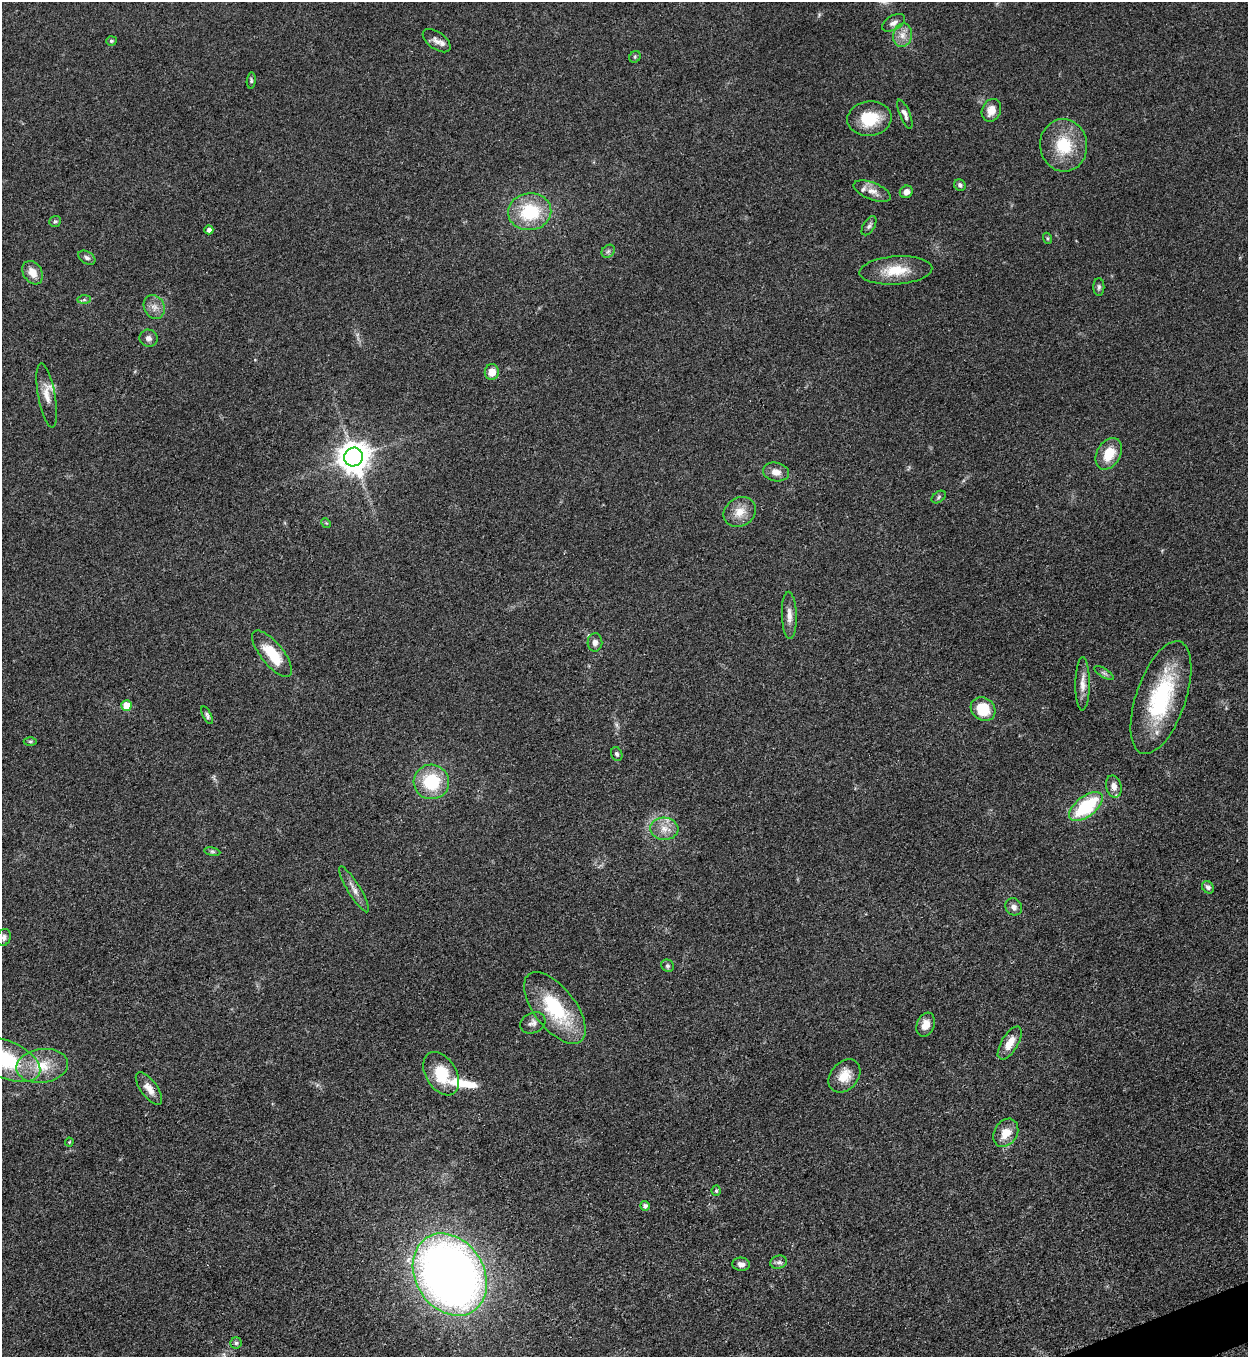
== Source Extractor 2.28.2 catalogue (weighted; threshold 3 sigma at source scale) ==
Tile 6 of 4 x 4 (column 2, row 2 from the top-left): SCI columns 1532-2777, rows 2722-4076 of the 5427 x 5440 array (HDU 1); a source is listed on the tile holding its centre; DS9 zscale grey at full resolution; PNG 1250 x 1359 px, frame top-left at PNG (2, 2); each listed source drawn as its Kron ellipse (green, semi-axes under 4 px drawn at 4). Shown black and unused: <1% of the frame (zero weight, under 3 of 5 exposures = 1% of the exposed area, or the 3 px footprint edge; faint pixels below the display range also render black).
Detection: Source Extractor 2.28.2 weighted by HDU 2 'WHT'; one run over the whole footprint, this tile lists its part. Background 0.063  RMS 0.0057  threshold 0.0256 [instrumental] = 3 sigma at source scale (4.5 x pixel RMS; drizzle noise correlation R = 1.50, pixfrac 1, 0.05/0.05 arcsec/px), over >= 5 px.
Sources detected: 76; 1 inside a brighter object's white glare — neither listed nor drawn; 3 inside a brighter listed object's ellipse — not listed separately; the other 72 listed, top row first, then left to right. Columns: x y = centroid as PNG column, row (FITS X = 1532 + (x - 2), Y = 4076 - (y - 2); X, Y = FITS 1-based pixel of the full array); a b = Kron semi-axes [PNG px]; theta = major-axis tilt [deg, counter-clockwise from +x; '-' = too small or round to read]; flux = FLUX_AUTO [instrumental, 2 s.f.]
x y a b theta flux
893 23 13 7 30 3.1
903 35 12 9 77 5
111 41 5 5 - 1.1
437 41 16 8 -35 3.3
635 57 6 5 - 0.96
251 81 8 4 84 0.98
991 110 12 9 64 5.9
905 114 15 5 -67 2.5
869 119 22 17 8 19
1064 145 26 23 -83 23
960 185 6 5 - 1.3
872 191 20 8 -21 5
906 192 6 6 - 3.3
530 212 22 18 6 31
55 221 6 5 - 1
869 226 11 5 58 1.6
209 230 4 4 - 2.2
1047 238 6 3 -71 0.71
608 251 7 5 44 1.3
87 258 9 6 -32 1.7
896 270 36 14 4 16
33 273 12 9 -58 6.2
1099 287 9 5 89 1.4
84 300 7 4 1 1.1
154 307 12 10 -65 4.3
148 338 9 8 - 2.4
492 372 8 7 - 6.5
47 395 32 8 -80 7.1
1109 454 17 11 60 12
353 457 9 9 - 930
776 472 13 9 -10 4.8
939 497 8 5 38 1.2
740 512 17 14 33 8.2
326 523 5 4 - 0.65
789 615 23 7 -88 4.8
595 642 9 7 88 2.6
272 654 28 11 -51 19
1104 673 11 4 -32 1.4
1083 684 26 7 90 5.4
1161 698 59 24 71 56
126 706 5 5 - 11
983 709 13 11 -37 17
207 715 9 4 -63 1.4
30 741 6 4 0 0.85
617 754 7 5 -68 1.3
431 782 18 17 - 29
1114 786 11 7 -76 4
1086 807 20 10 38 39
664 829 14 11 -5 6.8
212 852 8 4 -8 1.1
1208 887 7 5 -46 1.6
354 889 27 6 -58 4.4
1014 907 9 8 - 2.6
4 937 8 6 70 2
668 966 6 6 - 1.3
555 1008 42 20 -52 39
533 1023 13 10 28 3.2
926 1025 12 9 69 5.7
1010 1043 19 8 59 7.6
5 1059 38 19 -24 42
42 1066 26 17 8 16
441 1074 23 15 -58 21
844 1076 18 13 49 9.2
149 1088 19 8 -53 5.3
1006 1133 15 11 58 8
69 1142 4 4 - 0.55
716 1191 5 4 - 0.88
645 1206 5 4 - 2
779 1262 8 6 14 1.8
741 1264 9 6 -6 2.6
450 1275 43 34 -58 490
236 1343 5 5 - 1.1
Isophote crosses this tile's border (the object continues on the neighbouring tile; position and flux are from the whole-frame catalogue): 1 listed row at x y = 5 1059